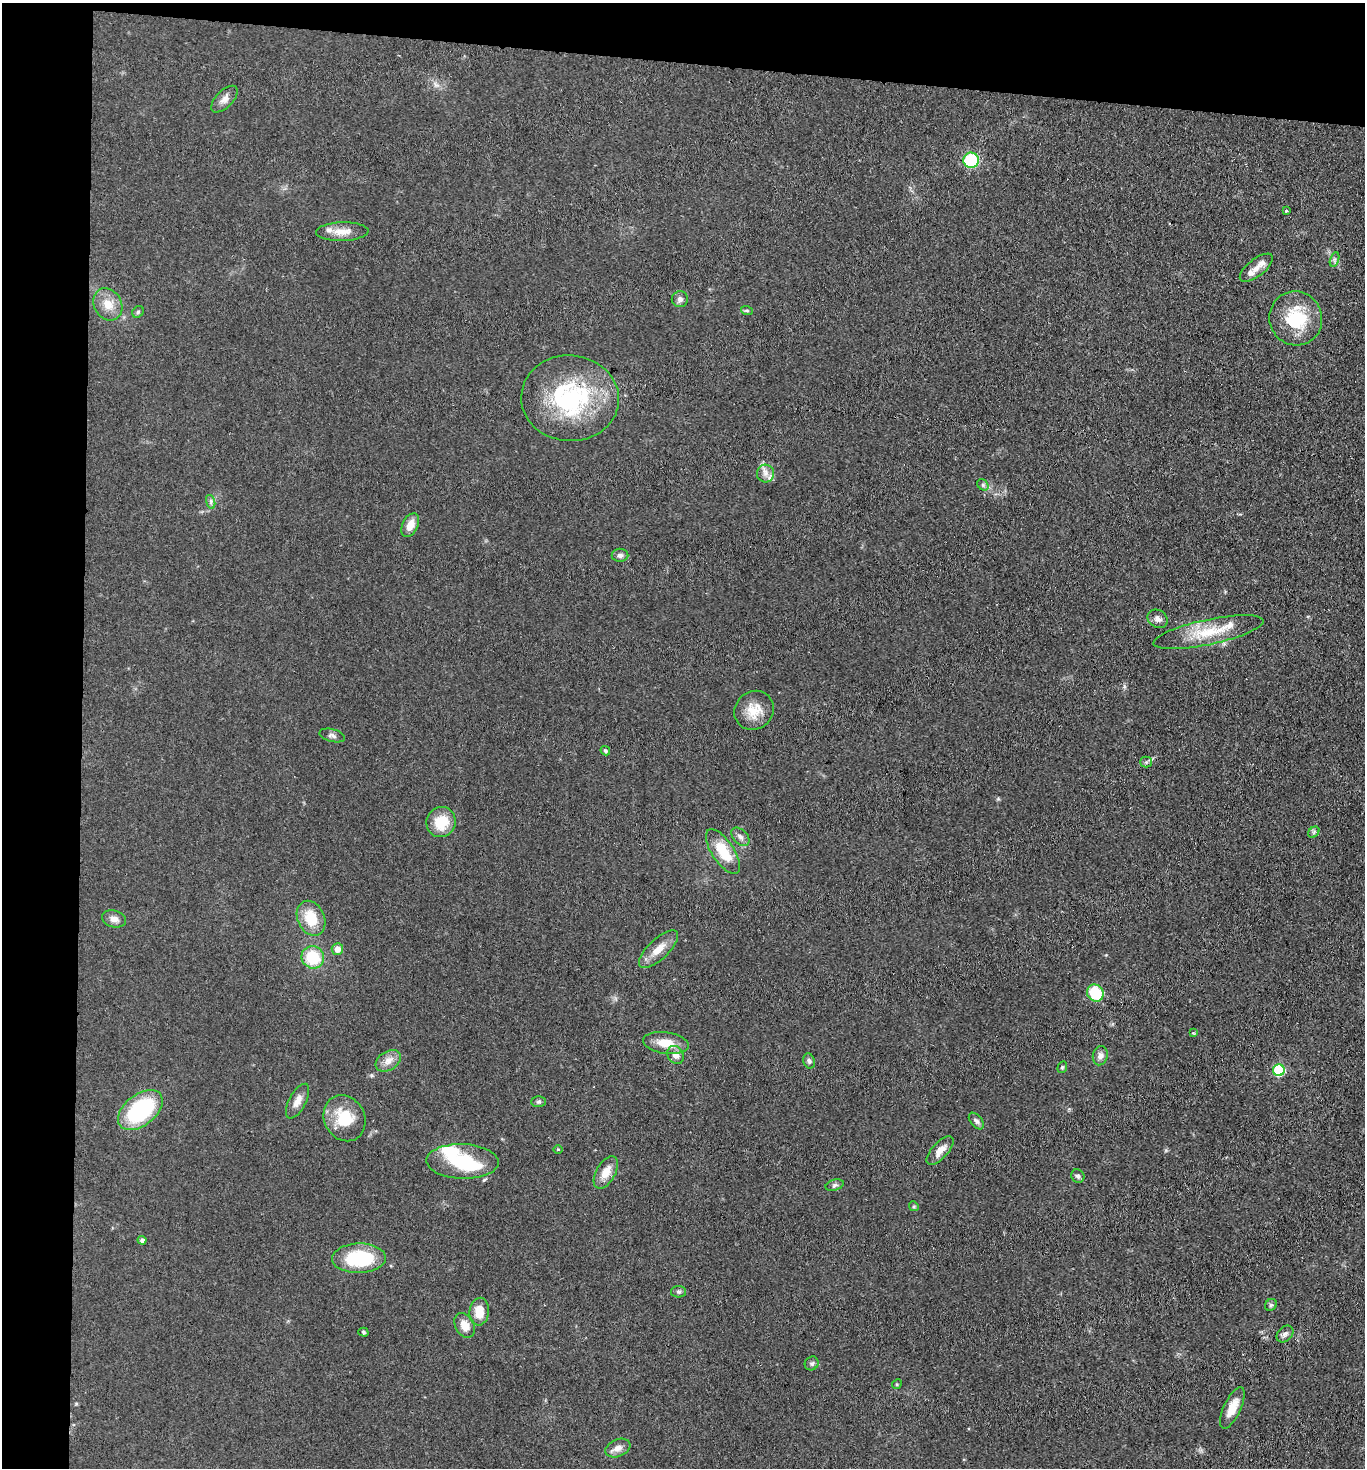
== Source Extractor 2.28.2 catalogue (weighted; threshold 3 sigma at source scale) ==
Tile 1 of 3 x 3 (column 1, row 1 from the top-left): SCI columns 161-1523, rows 2937-4402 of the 4486 x 4408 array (HDU 1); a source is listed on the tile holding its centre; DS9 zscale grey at full resolution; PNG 1367 x 1470 px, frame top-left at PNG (2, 3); each listed source drawn as its Kron ellipse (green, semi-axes under 4 px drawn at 4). Shown black and unused: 10% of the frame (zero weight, under 3 of 4 exposures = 5% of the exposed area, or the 3 px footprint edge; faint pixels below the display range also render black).
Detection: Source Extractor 2.28.2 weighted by HDU 2 'WHT'; one run over the whole footprint, this tile lists its part. Background 0.0693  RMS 0.0072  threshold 0.0323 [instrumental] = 3 sigma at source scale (4.5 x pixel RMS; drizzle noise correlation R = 1.50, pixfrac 1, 0.05/0.05 arcsec/px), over >= 5 px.
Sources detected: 71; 1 inside a brighter object's white glare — neither listed nor drawn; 5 inside a brighter listed object's ellipse — not listed separately; the other 65 listed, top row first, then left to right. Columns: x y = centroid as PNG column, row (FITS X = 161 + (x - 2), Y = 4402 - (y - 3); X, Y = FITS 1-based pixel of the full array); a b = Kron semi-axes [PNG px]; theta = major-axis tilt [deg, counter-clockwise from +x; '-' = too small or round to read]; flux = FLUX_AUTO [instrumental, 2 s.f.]
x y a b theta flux
224 99 17 8 45 4.7
971 160 8 7 - 39
1286 211 4 4 - 0.73
342 232 26 9 2 8.8
1334 259 8 4 72 1.4
1256 268 20 8 38 5.1
680 299 8 8 - 2.8
108 304 17 13 -59 9.8
747 311 6 4 -19 0.89
138 312 6 5 - 1.2
1296 318 27 26 - 35
570 398 49 43 -4 92
766 473 9 8 - 4.3
983 485 6 5 - 1.3
211 502 7 4 -72 1.5
410 525 13 8 63 7.4
620 555 8 6 1 2.2
1158 619 10 8 -33 3.5
1208 632 56 12 12 25
754 710 20 18 45 14
332 735 13 6 -15 2.3
605 751 5 4 - 1.1
1146 762 5 5 - 1.3
441 822 15 14 - 18
1314 832 6 5 - 1.3
740 837 11 7 -46 3
723 851 26 11 -56 20
311 918 18 13 -66 18
114 919 12 8 -14 3.9
337 949 6 5 - 5.7
659 949 25 10 44 9.6
313 957 11 11 - 25
1095 993 9 8 - 27
1193 1033 4 4 - 0.63
666 1043 23 10 -8 12
675 1055 9 7 -53 4.9
1100 1056 10 7 75 3.4
388 1061 13 9 32 5.5
809 1061 7 6 - 1.8
1062 1067 6 4 69 1
1279 1070 6 5 - 53
297 1101 19 8 62 6
539 1102 7 5 1 1.4
140 1110 26 15 38 65
345 1118 24 20 -62 23
976 1121 10 5 -50 1.9
558 1149 5 3 - 0.6
940 1150 18 8 48 6.8
462 1161 36 17 -2 36
606 1172 18 9 60 8.8
1078 1176 7 6 - 1.7
835 1185 9 5 16 1.8
914 1206 5 4 - 0.92
142 1240 4 4 - 2.5
359 1258 27 14 2 44
679 1292 7 5 0 1.6
1271 1305 6 5 - 1.3
479 1312 14 9 86 12
465 1325 13 9 -61 8.1
363 1332 5 4 - 1.1
1285 1334 10 7 46 2.4
812 1363 7 6 - 1.8
897 1384 5 4 - 0.82
1232 1408 22 8 65 9.8
618 1448 13 8 23 4.4
Overlapping masked pixels (flux is a lower limit): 1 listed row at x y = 570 398